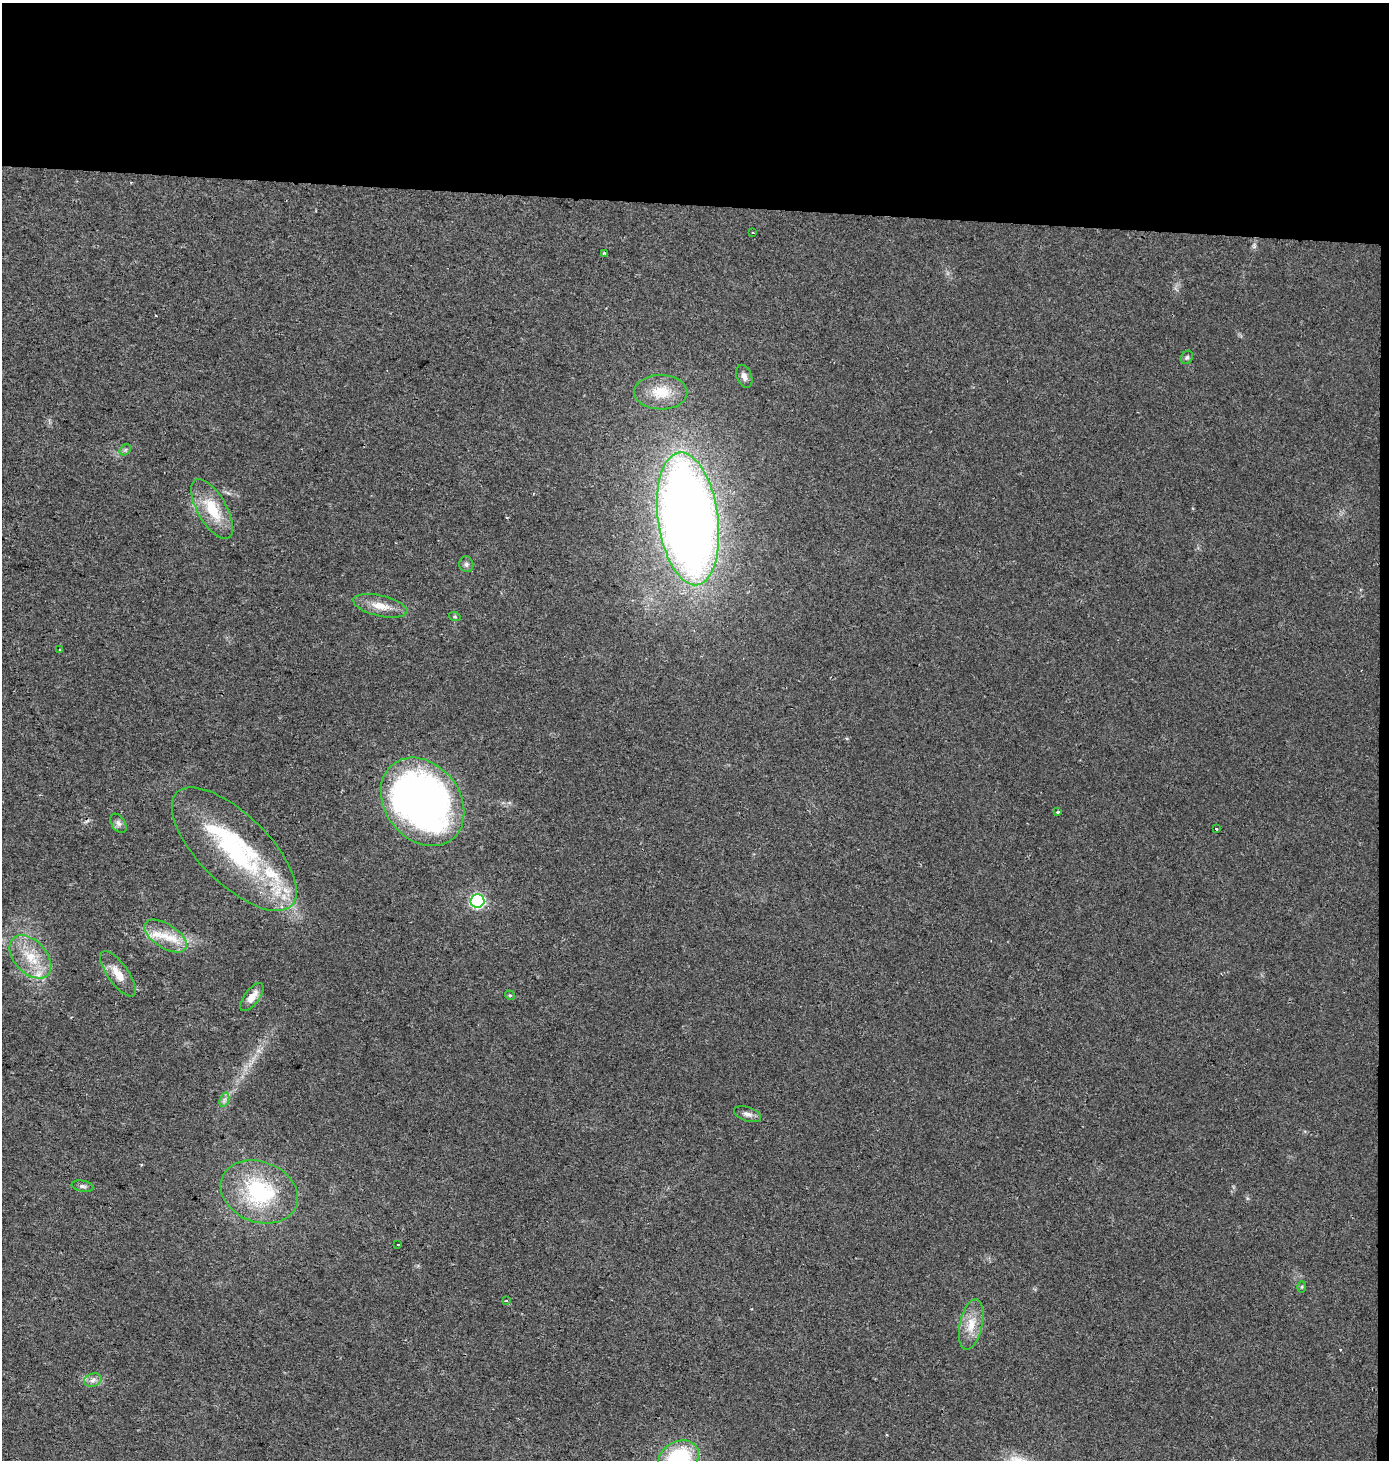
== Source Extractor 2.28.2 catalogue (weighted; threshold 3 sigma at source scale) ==
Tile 3 of 3 x 3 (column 3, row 1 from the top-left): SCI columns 3012-4398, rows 2916-4373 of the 4626 x 4380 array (HDU 1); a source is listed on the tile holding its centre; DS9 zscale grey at full resolution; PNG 1391 x 1462 px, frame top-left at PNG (2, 3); each listed source drawn as its Kron ellipse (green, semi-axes under 4 px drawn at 4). Shown black and unused: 14% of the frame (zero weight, under 2 of 3 exposures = <1% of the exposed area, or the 3 px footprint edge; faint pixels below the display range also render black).
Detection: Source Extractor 2.28.2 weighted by HDU 2 'WHT'; one run over the whole footprint, this tile lists its part. Background 0.0439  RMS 0.0058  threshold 0.0263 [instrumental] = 3 sigma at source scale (4.5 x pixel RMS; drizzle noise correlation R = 1.50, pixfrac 1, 0.0396/0.0396 arcsec/px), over >= 5 px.
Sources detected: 36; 1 inside a brighter object's white glare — neither listed nor drawn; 2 inside a brighter listed object's ellipse — not listed separately; the other 33 listed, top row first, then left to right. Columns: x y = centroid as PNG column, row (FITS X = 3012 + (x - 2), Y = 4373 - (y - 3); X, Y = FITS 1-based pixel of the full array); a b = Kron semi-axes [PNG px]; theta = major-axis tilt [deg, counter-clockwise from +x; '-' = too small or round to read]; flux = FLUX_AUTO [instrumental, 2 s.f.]
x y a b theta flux
753 233 3 2 - 0.61
605 253 3 3 - 0.98
1187 357 7 5 56 1.3
744 376 12 7 -68 3.2
661 392 26 17 -1 15
125 450 6 5 - 1.1
212 509 33 14 -60 20
688 519 67 30 -82 770
466 564 8 7 - 1.6
380 606 28 10 -13 9.3
455 617 6 4 -19 0.7
60 649 3 2 - 0.45
422 802 48 37 -52 330
1058 812 3 3 - 1
118 823 10 7 -57 2.3
1216 829 3 3 - 2
234 849 80 35 -45 99
477 901 7 7 - 100
166 936 24 12 -32 13
30 957 25 16 -48 18
118 974 27 10 -54 8.9
510 995 5 4 - 0.84
252 997 16 7 53 6.2
224 1100 7 4 71 1.8
747 1114 14 7 -19 3
83 1186 11 5 -9 1.7
259 1192 40 30 -21 56
398 1245 3 2 - 1
1302 1287 6 4 88 0.64
506 1301 3 3 - 0.58
971 1324 25 11 78 11
93 1380 9 6 19 2.5
678 1459 21 17 32 53
Isophote crosses this tile's border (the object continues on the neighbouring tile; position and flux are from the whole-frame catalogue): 1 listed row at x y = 678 1459